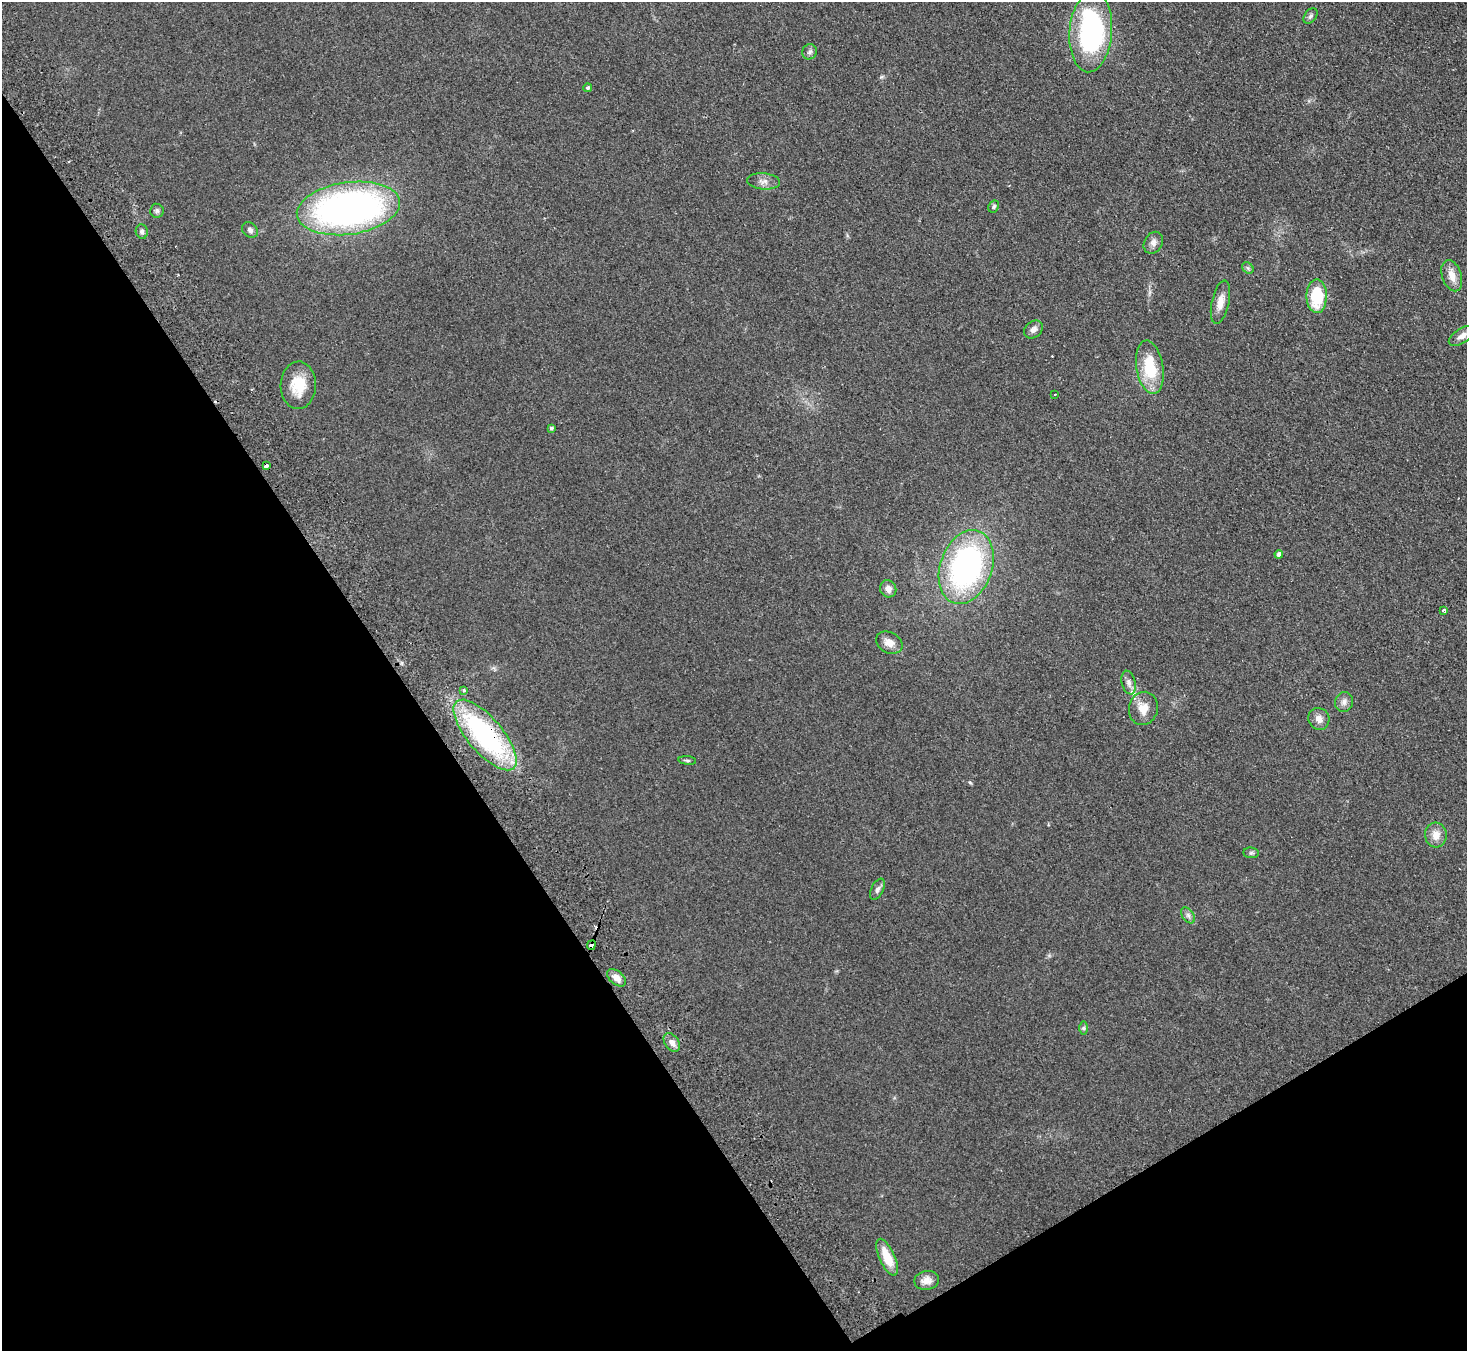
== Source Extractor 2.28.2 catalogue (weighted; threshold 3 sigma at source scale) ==
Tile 14 of 4 x 4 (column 2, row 4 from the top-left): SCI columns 1515-2979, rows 194-1542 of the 5958 x 5920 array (HDU 1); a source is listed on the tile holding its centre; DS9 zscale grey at full resolution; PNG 1469 x 1353 px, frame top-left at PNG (2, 2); each listed source drawn as its Kron ellipse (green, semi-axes under 4 px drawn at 4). Shown black and unused: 33% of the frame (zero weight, under 2 of 3 exposures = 3% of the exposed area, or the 3 px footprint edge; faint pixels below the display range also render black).
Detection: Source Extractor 2.28.2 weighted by HDU 2 'WHT'; one run over the whole footprint, this tile lists its part. Background 0.113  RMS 0.012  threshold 0.0527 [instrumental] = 3 sigma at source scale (4.5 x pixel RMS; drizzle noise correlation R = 1.50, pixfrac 1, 0.05/0.05 arcsec/px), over >= 5 px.
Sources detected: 48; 3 cosmic-ray / hot-pixel residue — neither listed nor drawn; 1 inside a brighter listed object's ellipse — not listed separately; the other 44 listed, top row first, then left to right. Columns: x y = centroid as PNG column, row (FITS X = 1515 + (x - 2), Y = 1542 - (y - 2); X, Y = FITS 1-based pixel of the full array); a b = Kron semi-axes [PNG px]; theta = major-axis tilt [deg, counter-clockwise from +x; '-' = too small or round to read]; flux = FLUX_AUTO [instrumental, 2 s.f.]
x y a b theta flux
1310 16 9 5 53 2.7
1091 32 40 21 86 200
810 52 8 7 - 3.2
588 88 4 4 - 2.1
763 181 16 8 -5 6.9
994 206 6 5 - 2.2
348 208 52 26 8 460
157 211 7 6 - 2.8
250 230 9 7 -48 3.4
142 231 7 6 - 3.1
1153 243 11 9 56 6
1248 268 6 5 - 2.1
1452 276 16 9 -72 12
1317 296 17 10 90 50
1220 302 22 8 78 12
1033 330 10 8 38 5
1462 336 15 7 32 7.5
1150 367 27 13 -81 48
298 385 24 17 88 30
1055 394 2 2 - 1.1
551 428 4 3 - 2.2
266 466 4 3 - 18
1279 554 4 4 - 4.8
966 567 38 26 70 260
888 589 9 8 - 6.6
1444 610 4 3 - 2.5
889 643 14 10 -27 9.7
1129 683 12 7 -77 4.9
464 690 3 3 - 2.4
1344 702 10 9 - 5.1
1143 708 17 14 75 14
1319 719 11 10 - 7.9
485 735 44 17 -49 200
687 760 9 3 -5 1.7
1436 835 12 11 - 11
1251 853 8 5 -6 2.1
877 889 11 6 64 3.8
1188 915 9 5 -54 3.6
591 945 5 3 - 35
616 978 11 6 -40 9.5
1083 1028 6 4 -90 2
672 1042 10 7 -54 6.6
887 1257 20 7 -66 26
927 1280 12 9 11 8
Overlapping masked pixels (flux is a lower limit): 3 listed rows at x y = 266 466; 485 735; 591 945